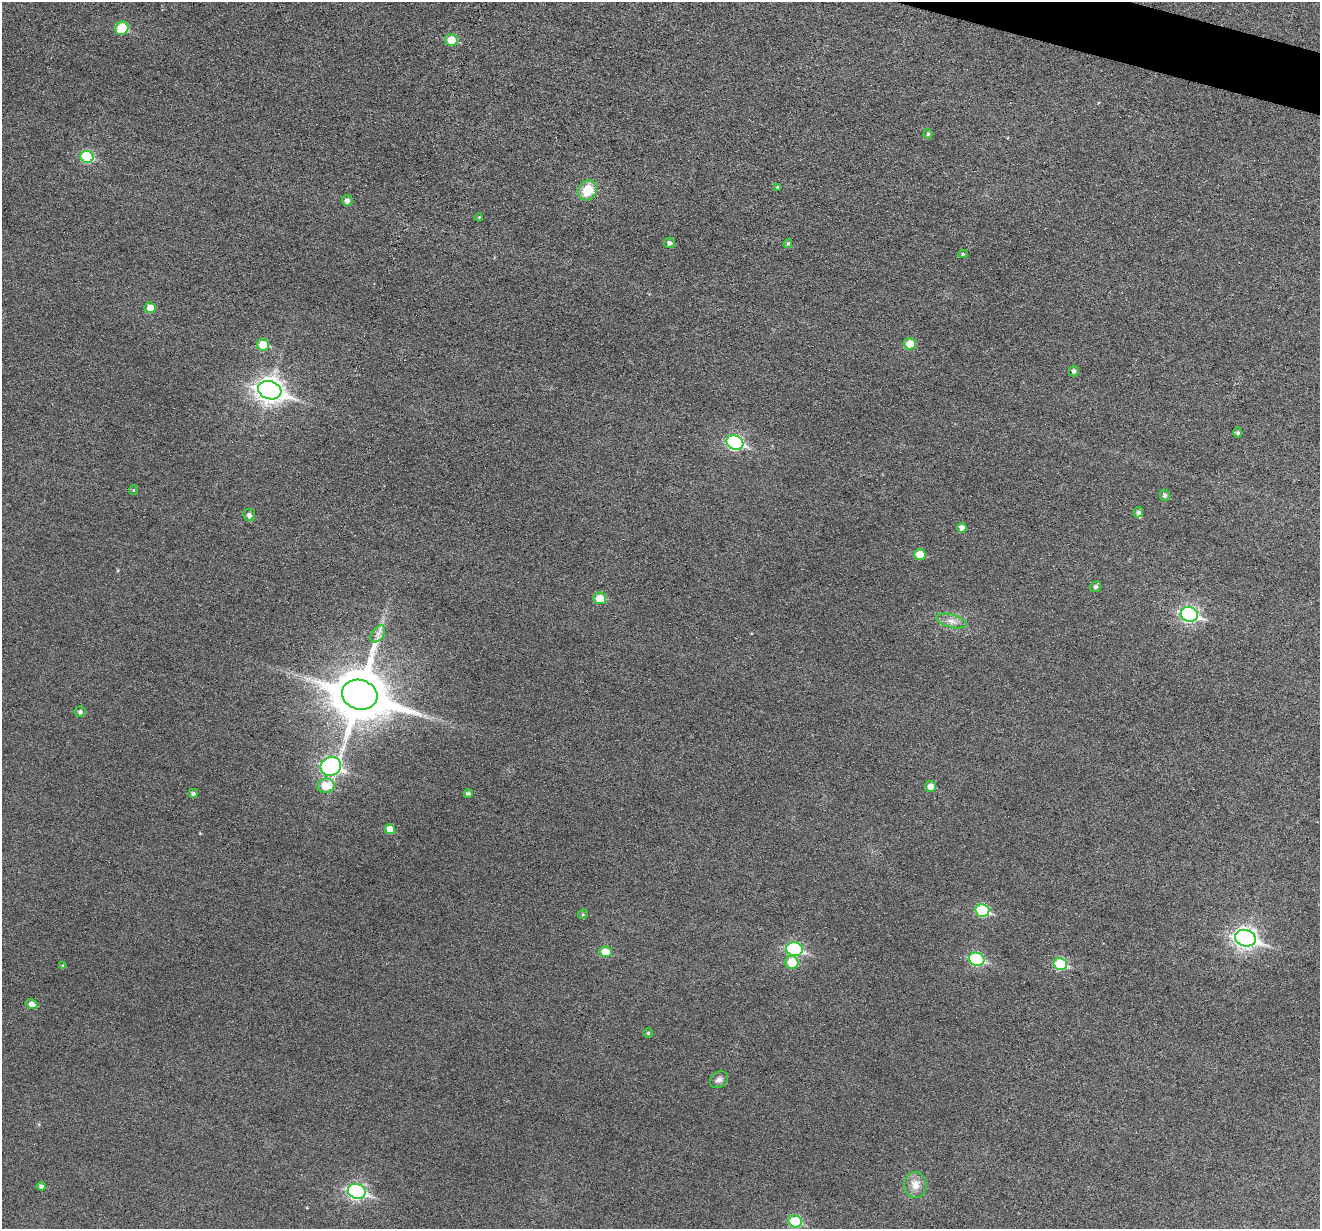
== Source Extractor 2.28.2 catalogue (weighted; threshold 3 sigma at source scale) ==
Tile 10 of 4 x 4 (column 2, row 3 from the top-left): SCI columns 1321-2638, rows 1481-2707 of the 5274 x 5287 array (HDU 1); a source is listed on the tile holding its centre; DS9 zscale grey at full resolution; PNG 1322 x 1231 px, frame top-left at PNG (2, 2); each listed source drawn as its Kron ellipse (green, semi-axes under 4 px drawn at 4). Shown black and unused: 1% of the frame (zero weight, under 3 of 6 exposures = <1% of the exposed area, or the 3 px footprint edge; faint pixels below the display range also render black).
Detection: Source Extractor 2.28.2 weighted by HDU 2 'WHT'; one run over the whole footprint, this tile lists its part. Background 0.043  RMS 0.0054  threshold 0.0221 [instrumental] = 3 sigma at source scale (4.09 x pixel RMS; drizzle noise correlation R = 1.36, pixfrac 0.8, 0.05/0.05 arcsec/px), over >= 5 px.
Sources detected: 54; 1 inside a brighter listed object's ellipse — not listed separately; the other 53 listed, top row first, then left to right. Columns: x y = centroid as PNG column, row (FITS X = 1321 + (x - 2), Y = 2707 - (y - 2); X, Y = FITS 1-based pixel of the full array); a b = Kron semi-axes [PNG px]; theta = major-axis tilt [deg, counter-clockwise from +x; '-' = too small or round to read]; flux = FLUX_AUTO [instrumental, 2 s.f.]
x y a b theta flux
122 28 7 6 - 21
451 40 6 6 - 9.8
928 134 5 4 - 0.88
87 157 6 6 - 33
778 187 4 3 - 0.85
588 190 10 9 - 12
347 200 5 5 - 2
479 217 4 4 - 0.46
669 243 5 5 - 1.8
788 244 4 4 - 0.88
963 254 4 4 - 0.8
150 308 5 5 - 5
910 344 6 6 - 8.5
263 345 6 6 - 12
1074 371 5 5 - 1.5
270 390 12 9 -16 400
1238 433 5 4 - 1.2
735 443 8 7 - 68
133 490 4 4 - 0.5
1165 495 6 5 - 1.2
1138 512 5 4 - 1.2
249 515 6 6 - 1.9
962 528 5 5 - 2.8
920 554 6 5 - 8.3
1096 587 5 5 - 1.2
600 598 6 6 - 9.3
1189 614 9 7 -16 110
951 621 15 6 -14 3.5
378 634 9 6 54 2.3
360 695 18 15 -16 3000
80 712 5 5 - 1.3
331 766 10 9 - 130
326 786 8 7 - 12
930 786 5 5 - 3.6
193 793 5 4 - 1.3
468 793 4 4 - 1.3
390 829 5 5 - 4.6
982 910 7 6 - 35
583 914 5 4 - 0.53
1245 938 10 8 -16 240
794 949 8 7 - 62
606 952 6 5 - 9.1
976 959 8 6 -15 48
792 962 7 6 - 10
1060 964 7 6 - 28
63 966 4 4 - 0.69
32 1004 6 4 -24 3.1
648 1033 4 4 - 0.75
719 1080 10 7 36 2.1
915 1185 13 11 -82 5.8
41 1186 4 4 - 1.6
357 1191 9 7 -16 120
795 1221 7 6 - 22